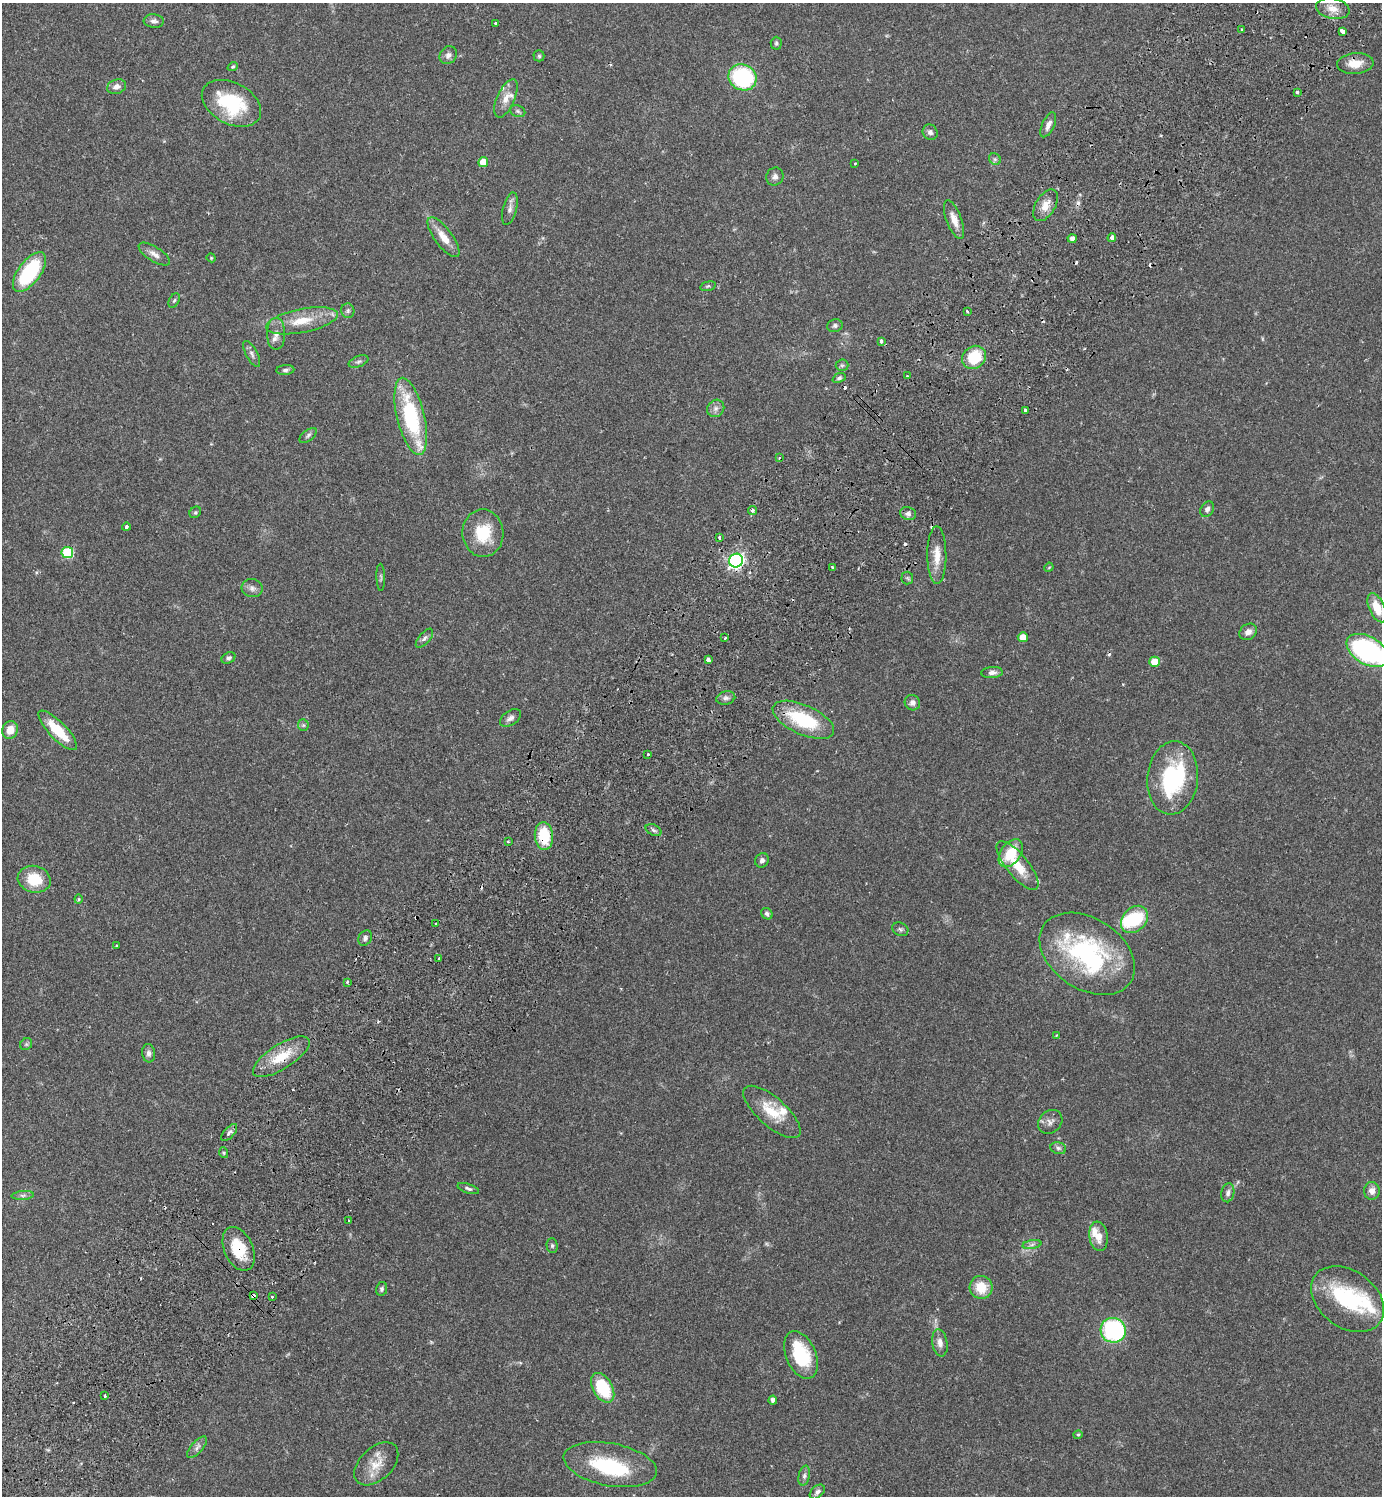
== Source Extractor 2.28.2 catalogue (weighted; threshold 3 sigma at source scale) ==
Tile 10 of 4 x 4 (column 2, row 3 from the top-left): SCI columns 1725-3104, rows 1537-3030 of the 6070 x 6063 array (HDU 1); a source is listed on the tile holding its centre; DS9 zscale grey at full resolution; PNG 1384 x 1498 px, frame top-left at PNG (2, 3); each listed source drawn as its Kron ellipse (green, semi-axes under 4 px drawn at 4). Shown black and unused: <1% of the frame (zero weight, under 2 of 3 exposures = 3% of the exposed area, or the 3 px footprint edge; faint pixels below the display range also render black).
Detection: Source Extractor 2.28.2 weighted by HDU 2 'WHT'; one run over the whole footprint, this tile lists its part. Background 0.074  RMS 0.0053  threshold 0.0237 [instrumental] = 3 sigma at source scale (4.5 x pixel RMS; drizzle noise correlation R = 1.50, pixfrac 1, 0.05/0.05 arcsec/px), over >= 5 px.
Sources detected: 161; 6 inside a brighter object's white glare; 13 cosmic-ray / hot-pixel residue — neither listed nor drawn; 5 inside a brighter listed object's ellipse — not listed separately; the other 137 listed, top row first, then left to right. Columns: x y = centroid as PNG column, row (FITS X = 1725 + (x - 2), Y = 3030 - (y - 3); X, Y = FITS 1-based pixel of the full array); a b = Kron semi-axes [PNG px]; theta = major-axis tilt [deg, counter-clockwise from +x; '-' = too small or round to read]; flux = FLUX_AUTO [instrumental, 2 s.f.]
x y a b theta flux
1333 9 17 10 -12 5.8
154 21 10 6 -5 1.8
496 23 3 3 - 1
1241 29 3 2 - 0.74
1343 32 4 3 - 11
776 43 6 5 - 0.95
448 55 9 8 - 2.4
539 56 5 5 - 0.83
1355 64 18 10 5 7.3
233 67 5 4 - 0.73
743 77 14 12 -27 52
117 87 9 7 17 2.6
1297 92 3 3 - 1.6
506 98 20 9 66 5.8
231 103 32 20 -28 32
518 111 8 5 -22 1.2
1048 125 13 6 65 3.1
930 132 8 7 - 1.8
995 159 6 5 - 0.98
483 162 5 5 - 6.8
855 164 3 2 - 0.56
775 177 9 8 - 2
1045 205 17 9 60 5.5
510 209 17 6 75 2.8
954 220 20 7 -69 5.2
443 237 24 8 -53 7.1
1112 238 4 3 - 4.4
1072 239 4 4 - 2.2
154 254 18 7 -32 3.4
211 258 4 4 - 0.53
29 272 23 11 53 39
708 286 8 4 14 0.82
174 300 7 5 62 0.94
348 311 7 6 - 1.2
967 311 3 3 - 0.72
302 321 36 12 11 14
835 326 8 6 16 1.2
276 334 16 9 -90 4.1
881 341 4 3 - 1.8
252 354 14 5 -62 1.9
974 357 12 10 40 18
359 362 10 5 23 1.4
842 365 6 6 - 0.95
285 370 9 5 5 1.4
907 376 3 2 - 0.61
839 378 7 4 23 1.2
716 408 9 8 - 2.3
1025 410 3 3 - 1.1
411 416 39 13 -76 47
308 435 10 5 38 1.3
779 458 4 3 - 0.55
1207 509 8 6 59 1.7
752 510 4 4 - 1.1
195 512 6 5 - 0.79
908 514 8 6 -15 1.8
126 527 4 4 - 0.85
483 533 24 20 -87 18
719 538 4 3 - 2.4
67 552 6 5 - 33
937 555 29 9 -90 7.4
736 561 7 6 - 140
833 567 3 2 - 0.69
1049 567 5 3 - 0.52
381 577 14 3 -88 1
907 578 6 6 - 0.9
252 588 10 9 - 2.5
1377 608 15 7 -66 9.7
1248 632 9 7 36 3
1023 637 5 5 - 5.6
424 638 11 5 49 1.7
725 638 3 3 - 0.85
1368 650 23 14 -30 110
228 658 7 5 28 1.3
708 660 4 3 - 3.5
1155 662 5 5 - 8.6
992 673 11 5 3 2.2
726 698 9 6 12 1.8
912 703 8 7 - 2.3
511 718 12 7 34 2.3
803 720 33 14 -24 33
303 725 6 5 - 0.9
10 730 9 7 66 6.1
58 730 26 8 -46 17
648 754 3 2 - 1.1
1173 778 37 25 84 50
653 830 8 5 -27 1.3
544 836 14 9 -85 19
508 841 3 3 - 0.74
1011 853 15 10 54 15
762 860 7 6 - 1.9
1018 866 30 11 -51 13
34 879 16 13 -15 14
79 899 4 4 - 0.54
767 914 6 5 - 1.3
1134 919 15 11 46 24
436 924 3 2 - 0.91
900 929 8 6 -25 1.3
365 938 8 6 58 1.6
117 945 3 3 - 1.4
1087 954 52 35 -33 77
438 959 3 3 - 0.66
347 982 3 3 - 0.92
1056 1035 3 2 - 0.46
26 1044 6 5 - 0.9
149 1053 9 6 -83 1.8
281 1057 33 12 32 15
772 1112 36 14 -41 15
1050 1122 13 11 43 3
229 1133 10 5 47 1.6
1058 1148 8 6 -16 1.5
224 1153 5 3 - 0.63
468 1189 11 4 -19 1.2
1372 1191 9 8 - 3.4
1228 1193 9 6 80 1.9
23 1195 11 4 4 1.5
349 1221 3 2 - 0.83
1098 1236 15 9 -82 5.7
1032 1245 9 4 10 1.5
552 1246 7 5 -88 1
239 1249 23 14 -66 16
981 1287 11 11 - 11
382 1289 7 5 78 1.2
253 1296 4 3 - 5.6
272 1297 3 3 - 0.8
1348 1299 40 28 -36 44
1113 1330 12 12 - 55
940 1343 13 7 -80 3.2
801 1355 25 15 -67 30
603 1388 16 9 -60 26
105 1396 3 2 - 0.65
773 1400 4 4 - 1.7
1078 1435 4 4 - 0.69
197 1447 13 6 49 2
376 1464 26 16 44 9.5
610 1465 47 21 -11 29
804 1476 10 5 77 1.5
817 1492 9 5 42 1.8
Overlapping masked pixels (flux is a lower limit): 5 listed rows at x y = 1112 238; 544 836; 281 1057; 239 1249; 253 1296
Isophote crosses this tile's border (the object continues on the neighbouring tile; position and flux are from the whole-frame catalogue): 1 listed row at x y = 1368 650